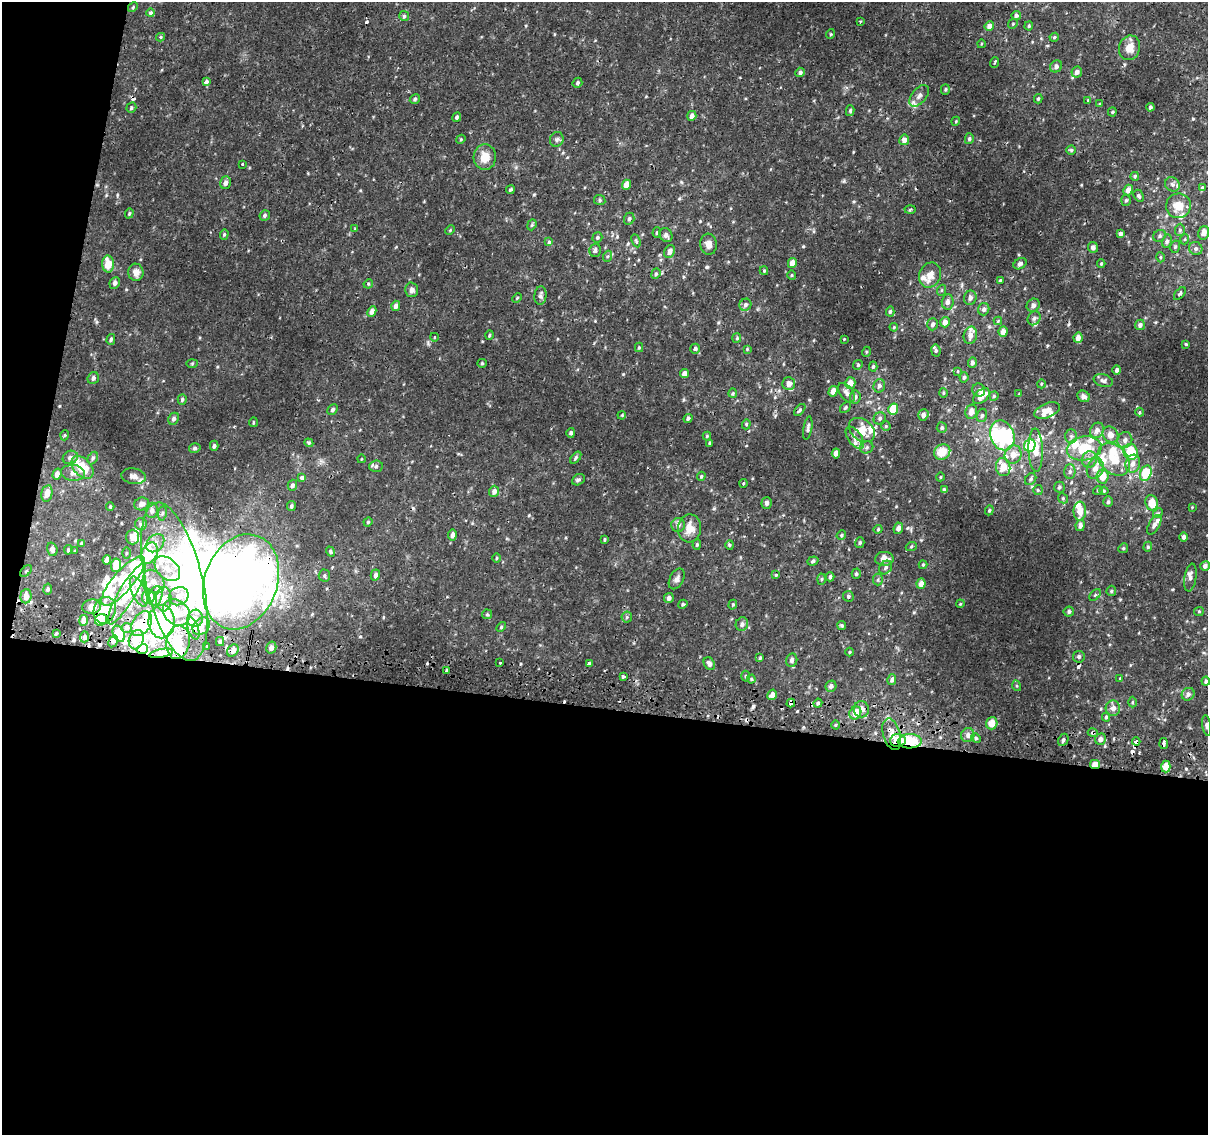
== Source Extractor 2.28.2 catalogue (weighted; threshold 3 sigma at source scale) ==
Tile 13 of 4 x 4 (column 1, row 4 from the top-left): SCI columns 6-1211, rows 263-1395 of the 4843 x 5116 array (HDU 1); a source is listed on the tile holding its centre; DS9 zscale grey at full resolution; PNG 1210 x 1137 px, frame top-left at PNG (2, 2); each listed source drawn as its Kron ellipse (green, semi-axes under 4 px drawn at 4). Shown black and unused: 41% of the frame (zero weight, under 2 of 3 exposures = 2% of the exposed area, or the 3 px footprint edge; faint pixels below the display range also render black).
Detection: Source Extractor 2.28.2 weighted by HDU 2 'WHT'; one run over the whole footprint, this tile lists its part. Background 0.00877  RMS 0.0032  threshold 0.0143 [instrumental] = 3 sigma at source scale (4.5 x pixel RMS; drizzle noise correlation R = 1.50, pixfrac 1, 0.0396/0.0396 arcsec/px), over >= 5 px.
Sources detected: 445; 21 inside a brighter object's white glare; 14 cosmic-ray / hot-pixel residue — neither listed nor drawn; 42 inside a brighter listed object's ellipse — not listed separately; the other 368 listed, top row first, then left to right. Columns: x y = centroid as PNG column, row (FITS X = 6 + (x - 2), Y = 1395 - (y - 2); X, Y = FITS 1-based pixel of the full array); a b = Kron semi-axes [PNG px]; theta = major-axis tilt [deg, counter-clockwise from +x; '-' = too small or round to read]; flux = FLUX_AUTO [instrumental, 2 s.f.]
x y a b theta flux
133 7 5 4 - 0.36
151 13 4 4 - 0.78
1016 15 5 4 - 0.69
404 16 5 5 - 0.53
860 21 3 3 - 0.28
1013 24 5 4 - 0.4
989 26 5 4 - 1.8
1029 26 5 4 - 0.41
830 34 5 3 - 0.25
160 37 4 4 - 0.46
1054 37 5 4 - 0.43
981 44 4 3 - 0.26
1129 48 12 10 71 3.2
995 62 5 2 - 0.32
1056 66 6 5 - 1.1
800 72 5 4 - 0.88
1077 72 6 5 - 1.3
206 81 4 3 - 2.5
577 83 5 4 - 0.53
945 89 5 4 - 0.47
919 96 12 7 51 1.6
415 99 5 4 - 0.54
1038 99 5 3 - 0.41
1088 100 4 4 - 0.31
1100 104 4 3 - 0.31
1150 107 4 3 - 0.63
131 108 5 4 - 0.46
850 111 5 4 - 0.5
1112 112 4 4 - 0.35
692 116 5 4 - 1.5
457 117 5 4 - 0.54
956 121 4 3 - 0.29
461 139 5 3 - 0.29
557 139 7 6 - 0.75
969 139 5 4 - 0.52
904 140 5 5 - 1.7
1071 150 4 4 - 0.43
485 157 13 11 86 4.2
242 164 3 3 - 0.65
1135 176 4 4 - 0.47
226 183 6 5 - 1.3
1172 184 8 6 -43 0.95
626 185 5 4 - 3.4
1202 188 3 3 - 2.1
510 189 4 3 - 0.45
1128 190 5 4 - 1.8
1139 196 6 4 -61 0.59
600 200 6 5 - 0.53
1126 200 5 4 - 0.5
1178 206 12 12 - 4.6
910 210 5 3 - 0.4
129 213 5 4 - 0.38
265 215 5 5 - 0.62
629 219 6 5 - 0.67
532 225 6 4 68 0.4
355 229 4 4 - 0.29
450 230 5 3 - 0.31
1180 230 6 5 - 0.64
657 233 5 4 - 0.42
1204 233 7 5 73 1.8
224 234 5 4 - 0.41
1120 234 4 3 - 0.85
666 235 7 6 - 1.1
1159 236 7 5 34 0.65
597 238 5 4 - 0.57
1185 239 5 3 - 0.3
636 241 7 4 -65 0.44
1167 241 7 5 79 0.73
549 242 4 4 - 0.53
708 244 10 8 -85 1.7
1093 247 5 5 - 0.9
1175 247 6 5 - 0.6
1196 249 7 6 - 0.93
595 250 7 5 76 0.88
669 251 7 5 62 1.3
608 256 6 3 70 0.39
1160 257 5 3 - 0.31
792 263 5 4 - 2.5
108 264 8 5 -86 5
1020 264 7 5 32 0.85
1101 264 4 3 - 0.35
764 271 4 4 - 0.36
136 272 8 7 - 2.3
656 274 5 4 - 0.51
791 275 5 3 - 0.31
930 275 13 10 67 2.6
1000 280 4 3 - 0.31
115 283 6 5 - 1
368 284 5 4 - 0.35
412 290 7 6 - 1.4
942 290 5 3 - 0.34
1180 293 7 4 50 0.55
540 295 9 6 84 0.8
517 298 5 3 - 0.33
970 298 7 6 - 1.2
948 302 8 6 88 1.3
745 305 6 5 - 0.84
1033 305 7 6 - 0.91
396 306 5 4 - 1.2
984 309 6 5 - 0.83
372 311 5 4 - 1.5
890 311 5 4 - 0.58
1034 318 7 6 - 0.85
998 321 4 4 - 0.29
945 322 5 4 - 1.9
932 324 6 5 - 0.86
1140 325 5 5 - 0.94
894 327 4 3 - 0.28
1003 332 5 4 - 1.9
489 335 4 3 - 0.32
970 335 9 6 76 2
434 337 4 3 - 0.23
737 338 5 4 - 0.35
1078 338 5 4 - 1.8
111 339 5 4 - 0.5
844 339 3 3 - 0.2
1186 344 3 3 - 0.37
639 347 4 4 - 0.34
695 349 5 4 - 0.7
747 349 4 4 - 0.29
936 351 6 4 -80 0.48
866 352 5 3 - 0.29
192 363 5 4 - 0.37
482 363 4 4 - 0.36
972 363 5 4 - 0.87
858 365 5 4 - 0.4
873 366 5 4 - 0.52
1117 370 4 4 - 0.81
958 371 4 3 - 0.21
684 373 4 4 - 1.8
964 377 5 4 - 0.68
93 378 6 5 - 0.94
1103 380 10 6 -14 0.98
789 383 6 6 - 1.8
850 383 6 5 - 2.6
1041 384 4 3 - 0.26
879 386 7 5 72 0.97
979 390 7 6 - 0.81
833 391 5 4 - 1.8
733 393 5 4 - 0.41
847 393 11 6 -54 1.4
943 393 5 3 - 0.35
1019 394 4 2 - 0.19
981 396 10 6 43 3.6
994 396 4 4 - 0.48
1084 396 6 5 - 1.1
855 397 6 5 - 0.92
182 399 5 4 - 0.47
845 407 6 4 49 0.45
333 409 6 4 48 0.63
893 409 5 4 - 7.1
800 410 7 4 50 0.53
1047 411 13 7 22 2.4
971 412 7 6 - 2.3
1140 412 4 3 - 0.56
622 415 4 3 - 0.27
923 415 6 5 - 1.3
982 415 7 5 72 0.68
688 418 5 4 - 0.62
880 418 6 5 - 0.69
174 419 6 5 - 0.87
253 422 5 2 - 0.31
746 424 5 4 - 0.46
886 426 4 4 - 0.39
808 428 12 4 81 0.85
942 428 5 5 - 0.64
862 430 14 10 -40 4.6
1097 430 8 6 62 1.6
571 433 5 4 - 0.7
1110 434 8 7 - 2.3
65 435 5 3 - 0.29
1002 435 15 11 -70 20
707 436 4 4 - 0.3
1071 436 7 6 - 0.84
855 438 13 6 -55 1.6
1125 440 8 7 - 1.5
309 443 4 4 - 0.8
710 443 3 3 - 0.99
1030 445 6 5 - 11
214 446 5 4 - 0.61
867 447 7 6 - 0.78
195 448 6 4 15 0.49
1084 448 17 12 9 9
1036 450 21 7 -88 5.3
942 452 8 7 - 5.3
1131 452 8 7 - 9.5
836 453 5 4 - 1.9
1013 455 9 8 - 2.9
70 457 8 6 28 0.97
93 458 7 4 61 0.6
576 458 7 4 53 0.48
361 459 4 2 - 0.22
1089 459 8 7 - 1.5
1114 460 18 13 -45 7.3
1133 464 9 7 73 2.1
376 466 7 5 5 0.72
82 467 13 8 -47 7.2
1003 467 9 7 -77 4.7
1095 469 11 8 69 2.5
1070 471 7 5 89 0.81
73 473 12 8 -4 1.7
1146 473 8 5 74 9.6
57 474 5 4 - 1.7
134 476 12 7 -8 1.9
701 476 4 3 - 0.39
1103 476 7 6 - 5.1
302 477 4 3 - 2.5
940 477 4 2 - 0.23
1031 479 6 5 - 0.59
578 480 7 5 30 0.6
744 483 4 3 - 0.24
292 485 5 4 - 0.75
1059 487 5 5 - 0.64
944 490 4 3 - 0.71
1038 490 5 5 - 0.43
1098 490 5 3 - 0.3
494 491 6 5 - 1.4
1104 491 4 4 - 0.31
47 493 8 5 78 2.2
1063 498 5 4 - 0.43
1108 502 5 5 - 0.68
767 503 6 5 - 1.2
1152 503 8 6 -82 4.4
142 504 7 6 - 1.3
291 506 5 4 - 0.55
110 507 4 3 - 0.35
1192 507 3 3 - 0.23
152 510 7 6 - 1.3
989 510 5 4 - 0.39
1080 511 9 6 89 3.2
162 513 7 4 82 0.56
1158 513 5 4 - 0.43
368 522 4 4 - 0.32
141 524 6 6 - 0.76
678 525 7 7 - 1.3
1080 525 5 4 - 1.3
1154 525 11 5 61 1.2
690 528 14 11 83 3.9
898 528 5 4 - 1.3
878 529 4 4 - 0.32
452 535 5 4 - 1.3
841 535 5 4 - 0.41
133 537 7 6 - 2
1184 537 5 4 - 0.87
604 540 4 2 - 0.34
81 543 4 3 - 0.35
155 543 10 8 46 2.2
860 543 5 4 - 0.47
697 545 5 4 - 0.43
730 545 4 4 - 0.47
911 547 5 3 - 0.33
1148 547 5 4 - 0.42
1123 548 5 4 - 0.39
52 549 7 5 -71 0.94
68 550 5 4 - 0.48
75 551 3 3 - 0.25
331 552 5 4 - 0.62
126 553 5 3 - 0.33
149 553 11 7 62 13
496 558 5 3 - 0.31
884 559 9 7 2 2.8
107 560 5 4 - 1.5
813 561 6 4 19 0.53
116 565 7 5 83 5.3
923 565 4 4 - 0.32
1205 566 5 4 - 1
886 568 7 6 - 0.83
167 569 15 10 -43 3.7
26 571 7 4 45 0.46
856 574 5 4 - 0.5
324 575 6 6 - 0.56
375 575 5 4 - 0.78
776 575 4 3 - 0.36
830 577 4 4 - 0.71
1190 578 14 6 81 1.1
677 579 11 7 62 1.1
821 579 5 3 - 0.36
878 579 6 5 - 0.53
123 581 31 10 49 17
154 581 13 9 -53 2.9
174 582 81 28 -77 67
241 582 49 36 69 270
921 584 5 4 - 2.3
48 589 5 4 - 0.67
1111 591 5 4 - 0.45
139 592 16 7 -67 2.1
127 594 35 8 60 17
1095 595 7 4 45 0.55
26 596 7 5 85 2.5
156 596 10 6 69 3.2
179 596 10 8 30 2.5
848 596 5 5 - 0.55
148 597 7 6 - 6
669 598 5 4 - 1
164 599 12 8 89 2.2
683 604 5 4 - 0.5
960 604 4 3 - 0.26
733 605 5 4 - 0.36
92 607 9 7 8 2.8
105 610 13 10 69 8.4
1199 611 5 4 - 0.35
176 612 15 12 -43 4.3
1069 612 5 5 - 0.69
487 614 5 4 - 0.42
627 617 5 5 - 0.52
195 618 9 7 80 1.8
84 620 5 4 - 1.6
101 620 6 5 - 11
162 622 16 13 -89 24
142 624 13 9 59 5.4
742 624 7 6 - 1.2
842 625 5 4 - 0.42
201 626 10 7 45 1.9
501 627 5 3 - 0.38
127 628 5 4 - 0.86
193 628 12 5 -71 5.6
56 633 3 2 - 0.32
119 634 8 5 -64 8.7
84 637 5 4 - 0.66
136 640 10 7 70 3.3
113 642 6 3 59 2
178 642 17 11 81 6.8
220 642 4 3 - 0.53
206 646 3 3 - 1.5
271 648 6 5 - 1.2
142 649 6 5 - 9.1
233 651 7 5 55 1.4
849 652 4 3 - 0.27
161 653 12 4 11 1.5
1079 657 6 5 - 0.64
760 658 4 3 - 0.4
792 660 7 5 77 1.1
500 663 3 2 - 0.87
589 663 3 3 - 17
709 664 7 5 -62 1.2
446 671 3 3 - 1.6
623 676 3 3 - 0.82
745 676 5 3 - 0.32
1120 678 4 3 - 0.24
751 679 4 4 - 0.35
892 680 5 4 - 0.91
1206 681 4 3 - 0.64
831 686 6 5 - 1.1
1017 686 5 3 - 0.32
1188 694 7 6 - 1.1
772 695 5 4 - 1.7
1132 702 5 3 - 0.31
791 703 4 3 - 2.8
818 703 4 4 - 0.62
1113 708 8 7 - 1.6
861 709 8 7 - 1.9
855 713 6 5 - 3.9
1106 717 4 4 - 0.48
992 723 6 5 - 3.1
836 725 4 3 - 0.31
1207 725 10 4 -82 0.61
1093 733 5 3 - 0.4
892 734 16 8 -74 3.7
968 735 7 6 - 1.4
976 738 5 4 - 0.54
1100 739 6 5 - 1.5
898 740 8 6 4 5
1063 740 6 4 63 0.69
910 741 12 7 1 11
1136 741 4 3 - 4
1164 743 5 3 - 1.8
1095 764 5 4 - 2.3
1166 766 6 4 90 2.7
Overlapping masked pixels (flux is a lower limit): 18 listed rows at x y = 241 582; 105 610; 101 620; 142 624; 193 628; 119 634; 113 642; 142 649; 161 653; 791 703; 1093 733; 892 734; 968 735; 898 740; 910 741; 1136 741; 1164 743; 1095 764
Isophote crosses this tile's border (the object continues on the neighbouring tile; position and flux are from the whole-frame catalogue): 2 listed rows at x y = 1202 188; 1207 725
Unlisted compact peaks at least as high as the median listed source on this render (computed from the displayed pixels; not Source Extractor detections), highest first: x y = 707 267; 803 246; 1193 119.